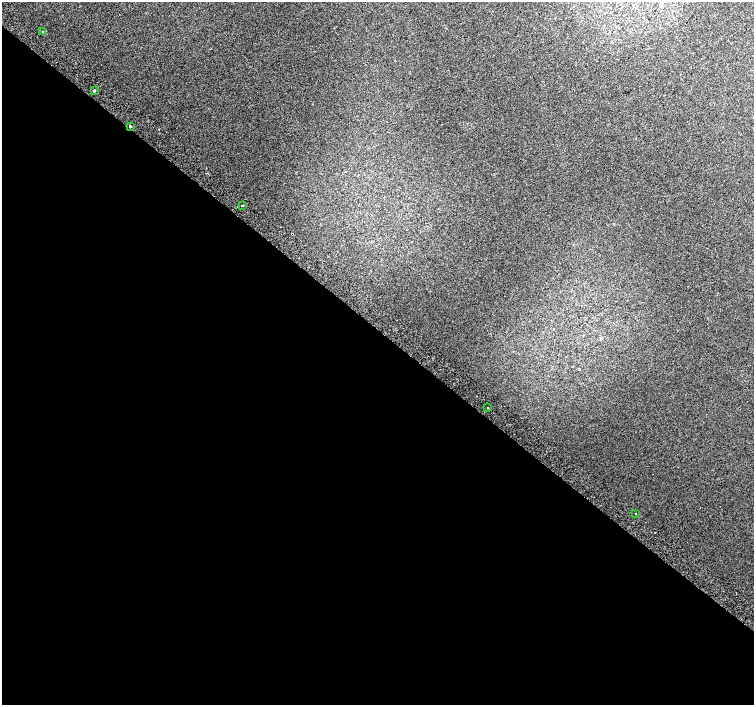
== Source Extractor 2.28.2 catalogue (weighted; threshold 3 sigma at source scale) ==
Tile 14 of 4 x 4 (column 2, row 4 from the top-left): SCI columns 1539-3041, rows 267-1672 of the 6074 x 6092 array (HDU 1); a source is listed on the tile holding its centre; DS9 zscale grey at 2 x 2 block average (1 PNG px = mean of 2 x 2 image px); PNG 756 x 707 px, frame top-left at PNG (2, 2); each listed source drawn as its Kron ellipse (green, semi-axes under 4 px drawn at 4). Shown black and unused: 53% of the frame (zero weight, under 2 of 3 exposures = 2% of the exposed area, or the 3 px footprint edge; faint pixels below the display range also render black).
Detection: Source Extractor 2.28.2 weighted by HDU 2 'WHT'; one run over the whole footprint, this tile lists its part. Background 0.0316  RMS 0.0079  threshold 0.0358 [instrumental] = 3 sigma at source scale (4.5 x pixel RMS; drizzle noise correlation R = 1.50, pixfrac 1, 0.0396/0.0396 arcsec/px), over >= 5 px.
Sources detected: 6; all 6 listed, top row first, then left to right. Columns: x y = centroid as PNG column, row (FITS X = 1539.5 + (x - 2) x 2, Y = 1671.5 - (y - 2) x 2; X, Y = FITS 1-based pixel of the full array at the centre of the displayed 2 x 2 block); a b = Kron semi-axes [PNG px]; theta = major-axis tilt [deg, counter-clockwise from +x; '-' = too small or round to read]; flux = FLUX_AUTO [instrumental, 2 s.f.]
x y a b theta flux
43 32 2 2 - 1.3
94 91 2 2 - 49
130 126 2 2 - 6.4
242 205 2 2 - 4.2
488 408 2 2 - 2.1
636 514 2 2 - 0.66
Overlapping masked pixels (flux is a lower limit): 1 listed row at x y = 130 126